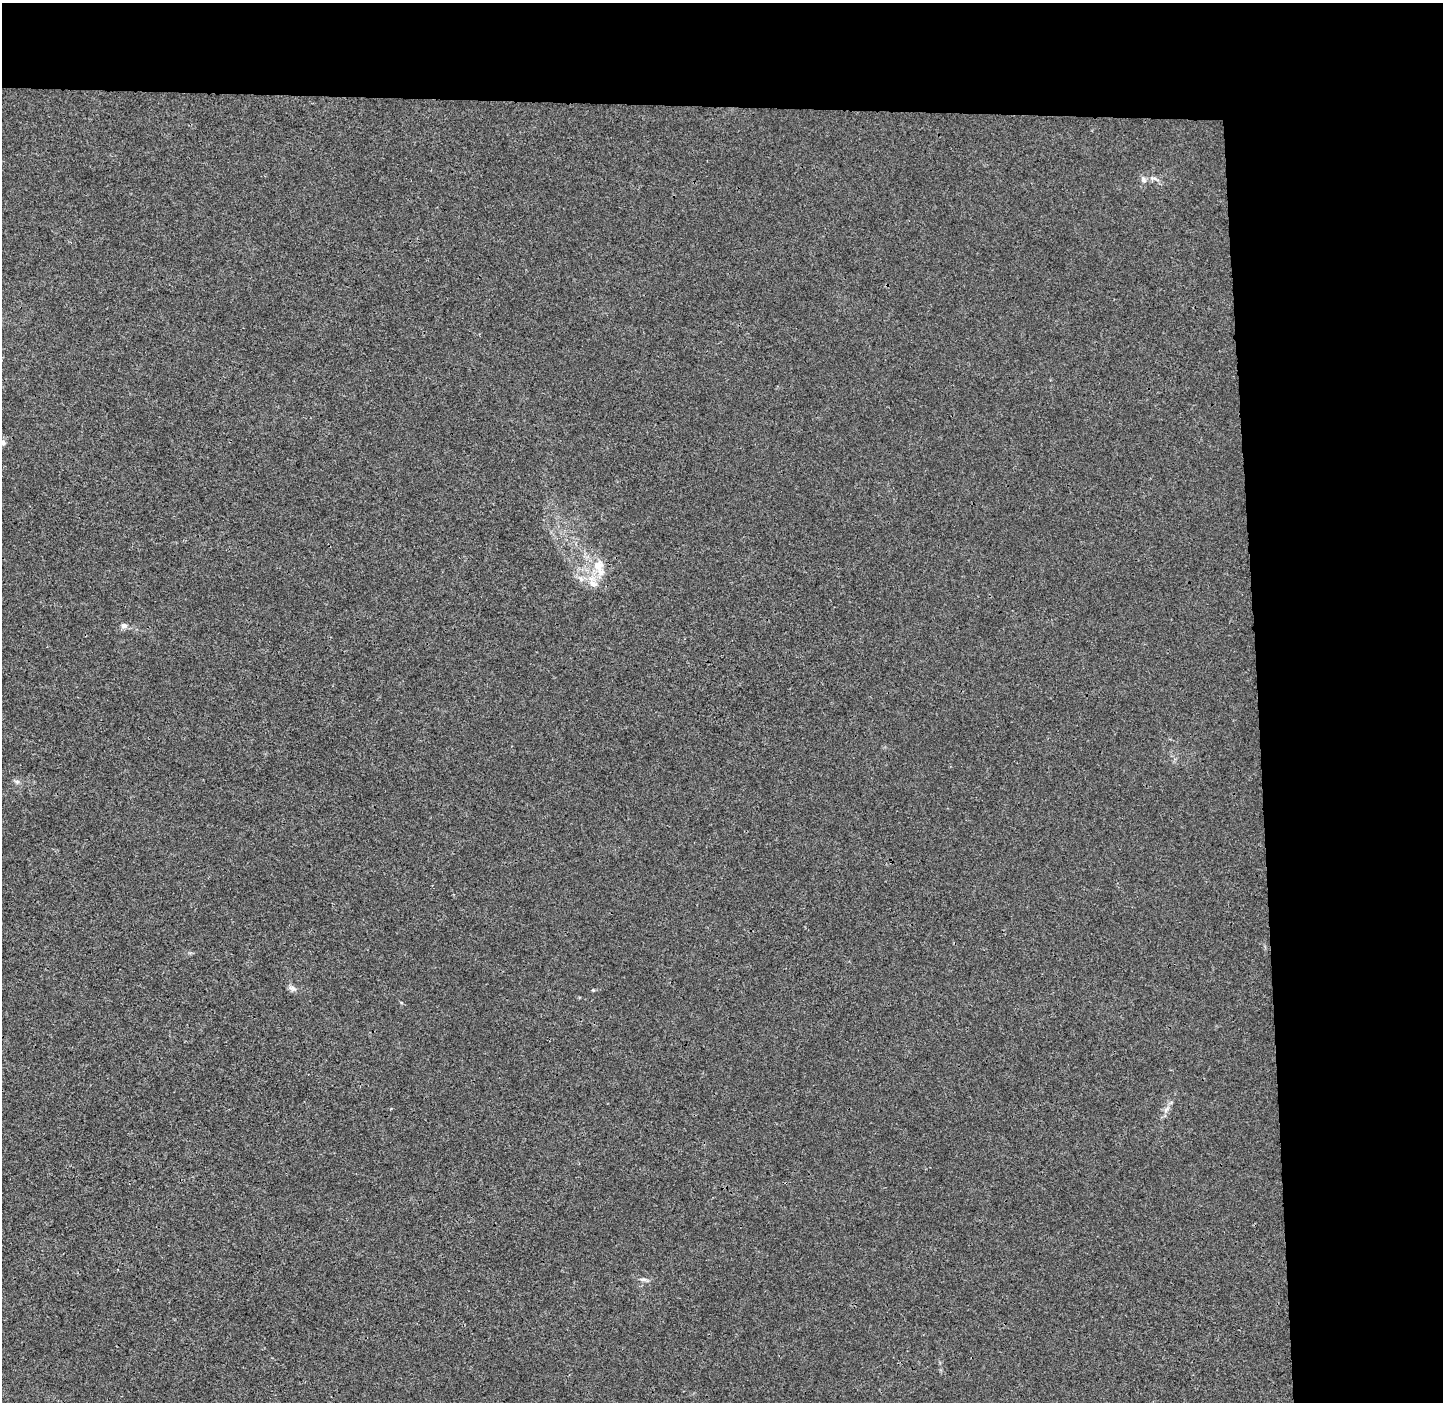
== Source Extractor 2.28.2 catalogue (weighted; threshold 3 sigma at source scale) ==
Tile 3 of 3 x 3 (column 3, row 1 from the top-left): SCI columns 2954-4394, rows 2808-4207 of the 4465 x 4207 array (HDU 1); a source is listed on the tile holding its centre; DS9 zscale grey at full resolution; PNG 1445 x 1404 px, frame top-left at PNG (2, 3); no overlay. Shown black and unused: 19% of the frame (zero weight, under 3 of 4 exposures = <1% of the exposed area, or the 3 px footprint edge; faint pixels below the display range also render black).
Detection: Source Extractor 2.28.2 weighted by HDU 2 'WHT'; one run over the whole footprint, this tile lists its part. Background 6.43e-04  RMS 0.0028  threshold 0.0126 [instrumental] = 3 sigma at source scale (4.5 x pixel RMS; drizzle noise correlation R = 1.50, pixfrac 1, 0.0396/0.0396 arcsec/px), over >= 5 px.
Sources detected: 12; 1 inside a brighter listed object's ellipse — not listed separately; the other 11 listed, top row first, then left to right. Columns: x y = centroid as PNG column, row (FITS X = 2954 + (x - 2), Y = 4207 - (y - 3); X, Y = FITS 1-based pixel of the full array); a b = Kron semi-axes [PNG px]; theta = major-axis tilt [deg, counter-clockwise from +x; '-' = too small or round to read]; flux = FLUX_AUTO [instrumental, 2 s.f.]
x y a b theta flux
1153 178 13 5 -12 1
1143 179 9 7 -65 0.98
3 443 8 7 - 1.1
598 565 18 15 50 5.4
581 579 7 6 - 0.95
593 584 13 9 -22 2.4
124 625 8 7 - 0.96
17 782 6 6 - 0.67
292 988 11 6 -20 1
593 990 5 4 - 0.25
643 1279 11 4 -5 0.78
Isophote crosses this tile's border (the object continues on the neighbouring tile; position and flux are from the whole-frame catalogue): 1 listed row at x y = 3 443